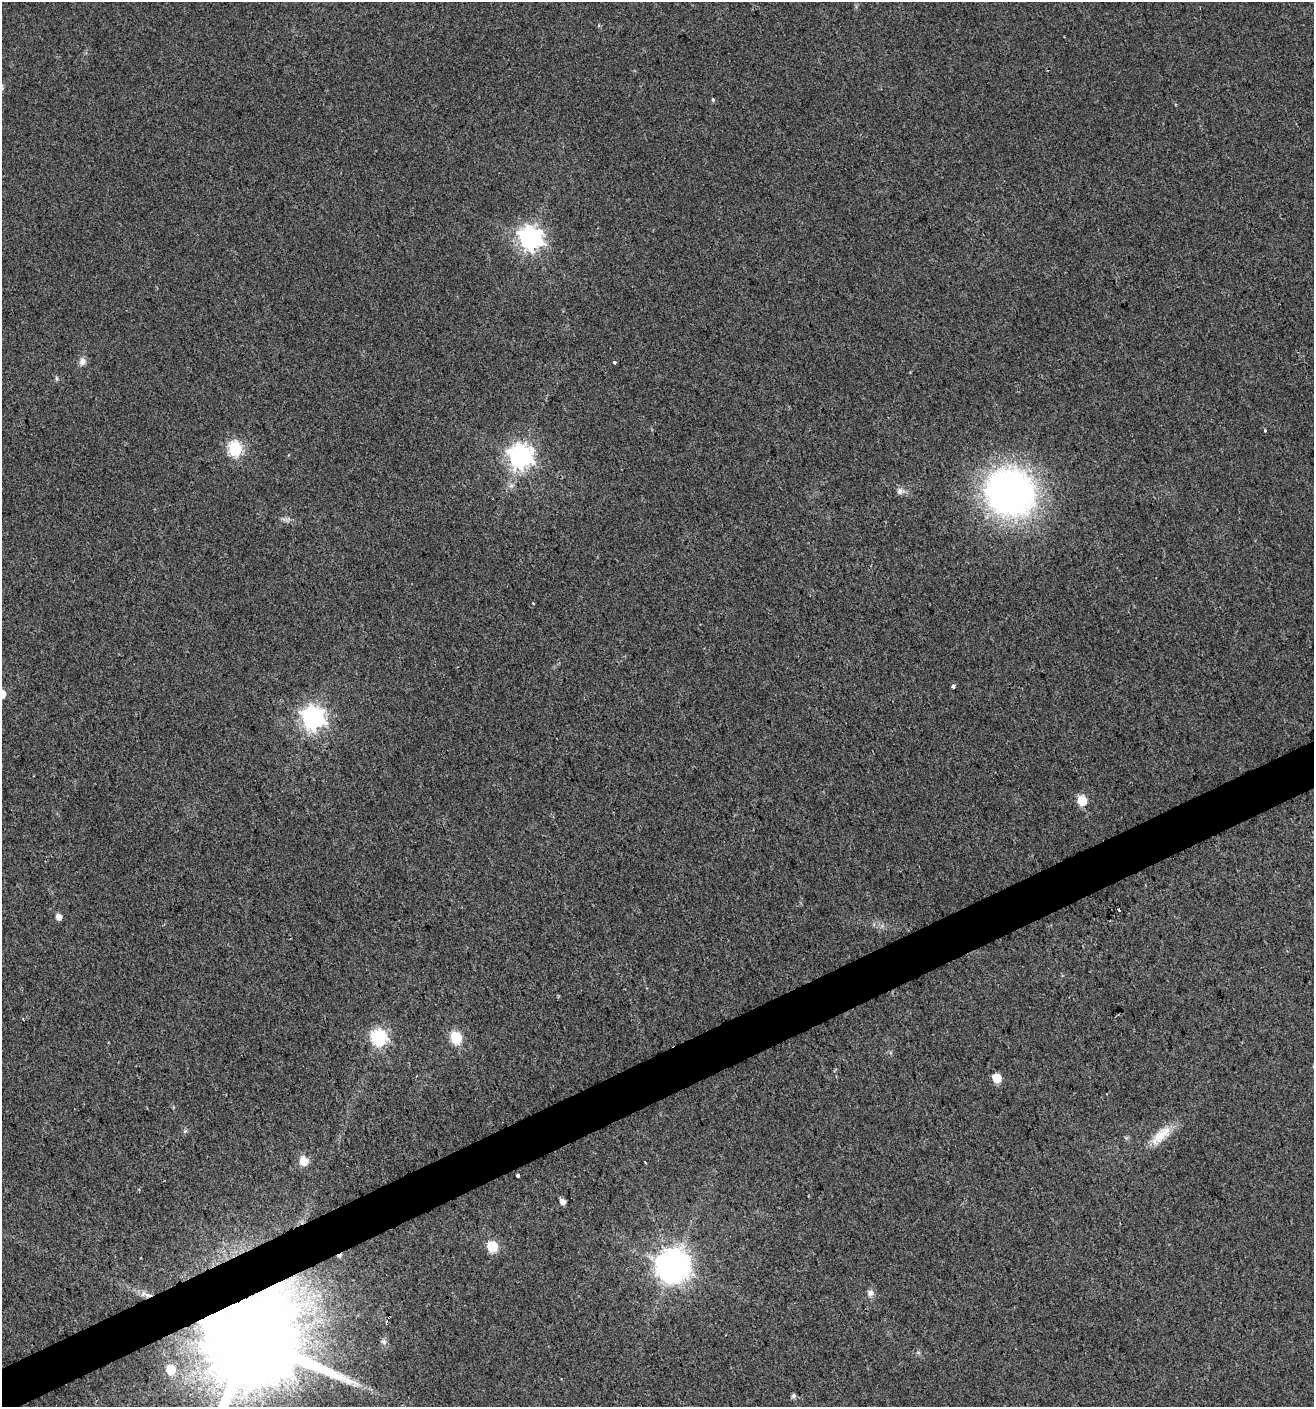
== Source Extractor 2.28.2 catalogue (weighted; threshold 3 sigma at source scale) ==
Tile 7 of 4 x 4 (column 3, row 2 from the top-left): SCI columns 2766-4077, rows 2809-4213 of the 5474 x 5618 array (HDU 1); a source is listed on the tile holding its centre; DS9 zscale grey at full resolution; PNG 1316 x 1409 px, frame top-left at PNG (2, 2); no overlay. Shown black and unused: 3% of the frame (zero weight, under 2 of 3 exposures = <1% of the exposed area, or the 3 px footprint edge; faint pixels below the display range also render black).
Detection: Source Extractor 2.28.2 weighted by HDU 2 'WHT'; one run over the whole footprint, this tile lists its part. Background 0.0185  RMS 0.0053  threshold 0.0238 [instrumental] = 3 sigma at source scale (4.5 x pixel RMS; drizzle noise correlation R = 1.50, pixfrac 1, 0.0396/0.0396 arcsec/px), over >= 5 px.
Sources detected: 37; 2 cosmic-ray / hot-pixel residue — not listed; the other 35 listed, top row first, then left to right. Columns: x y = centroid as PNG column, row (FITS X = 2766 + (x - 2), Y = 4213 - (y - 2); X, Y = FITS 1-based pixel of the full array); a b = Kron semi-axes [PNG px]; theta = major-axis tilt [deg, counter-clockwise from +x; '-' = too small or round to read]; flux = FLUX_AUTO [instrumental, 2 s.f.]
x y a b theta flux
713 100 5 4 - 0.73
530 238 8 8 - 380
82 361 11 8 75 2.7
614 362 3 3 - 2.3
57 378 6 4 -88 0.75
1265 431 3 3 - 1.9
235 448 7 6 - 88
520 456 8 8 - 420
900 491 9 9 - 2.4
1010 492 47 43 -32 230
533 603 3 3 - 1.1
953 686 3 3 - 5.2
2 694 6 5 - 6.5
313 717 8 8 - 360
1082 800 6 6 - 21
1119 910 3 3 - 2.1
59 917 6 5 - 3.9
379 1037 7 7 - 120
456 1037 7 6 - 43
997 1078 6 6 - 14
185 1131 6 4 18 0.82
1159 1137 28 15 47 11
304 1161 9 8 - 7.6
645 1162 3 2 - 0.4
518 1176 3 3 - 5.2
562 1201 5 4 - 3.2
492 1246 6 6 - 36
673 1266 10 10 - 990
870 1293 9 9 - 2.5
148 1295 12 5 -8 3
389 1317 4 3 - 4.9
252 1339 26 21 -75 19000
384 1342 8 6 -58 1.5
171 1369 6 6 - 20
793 1396 6 5 - 1.5
Overlapping masked pixels (flux is a lower limit): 3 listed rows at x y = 148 1295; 389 1317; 252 1339
Isophote crosses this tile's border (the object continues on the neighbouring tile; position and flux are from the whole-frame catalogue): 2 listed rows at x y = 2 694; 252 1339